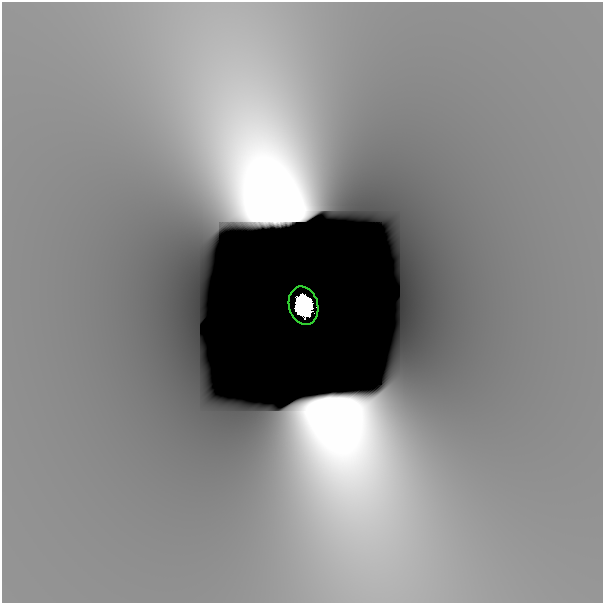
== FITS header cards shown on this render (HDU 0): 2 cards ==
NAXIS1  =                  601
NAXIS2  =                  601

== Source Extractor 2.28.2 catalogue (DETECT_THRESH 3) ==
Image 601 x 601 px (HDU 0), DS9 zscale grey, 1 PNG px = 1 image px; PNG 605 x 605 px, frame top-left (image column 1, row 601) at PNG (2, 2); each listed source drawn as its Kron ellipse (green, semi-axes under 4 px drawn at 4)
Background -4.22e-09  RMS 1.5e-09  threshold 4.47e-09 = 3 sigma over >= 5 px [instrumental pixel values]
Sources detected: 3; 2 with non-positive FLUX_AUTO (blend fragments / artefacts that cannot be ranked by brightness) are neither listed nor drawn; the other 1 listed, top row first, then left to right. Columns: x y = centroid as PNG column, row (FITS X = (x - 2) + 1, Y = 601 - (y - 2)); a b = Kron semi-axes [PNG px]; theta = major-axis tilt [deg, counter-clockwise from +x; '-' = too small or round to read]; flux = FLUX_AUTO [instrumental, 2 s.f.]
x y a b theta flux
303 306 19 14 -74 8.2
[2 non-positive-flux detections neither listed nor drawn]